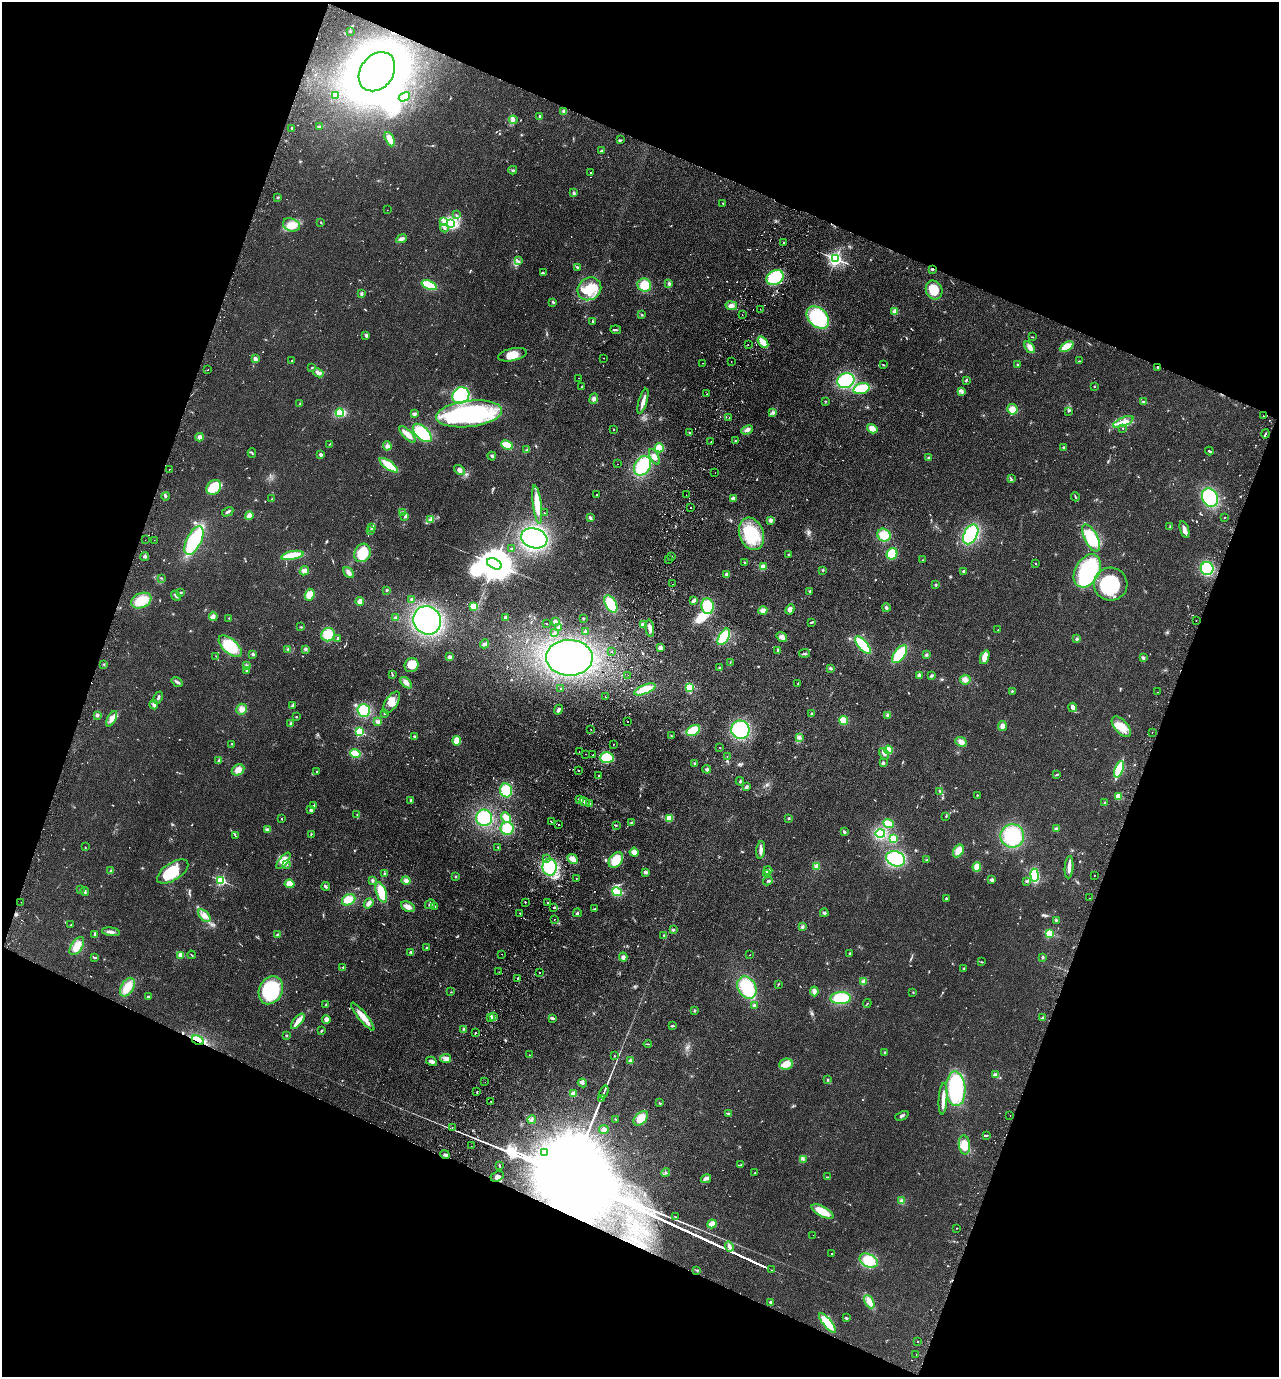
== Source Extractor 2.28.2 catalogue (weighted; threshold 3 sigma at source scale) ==
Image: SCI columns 325-5429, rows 26-5524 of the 5623 x 5549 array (HDU 1 of 3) = the unmasked area's bounding box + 8 px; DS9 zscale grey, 4 x 4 block average (1 PNG px = mean of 4 x 4 image px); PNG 1281 x 1379 px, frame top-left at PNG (2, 2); each listed source drawn as its Kron ellipse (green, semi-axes under 4 px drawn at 4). Shown black and unused: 41% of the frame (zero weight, under 2 of 3 exposures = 3% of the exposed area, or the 3 px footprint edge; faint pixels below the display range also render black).
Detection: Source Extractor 2.28.2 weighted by HDU 2 'WHT'. Background 0.123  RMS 0.011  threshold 0.05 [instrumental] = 3 sigma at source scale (4.5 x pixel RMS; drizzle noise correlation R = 1.50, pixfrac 1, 0.05/0.05 arcsec/px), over >= 5 px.
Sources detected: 924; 5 too faint to see at this stretch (4 x 4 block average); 19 inside a brighter object's white glare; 42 cosmic-ray / hot-pixel residue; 1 long thin detection or spike segment (spike, bleed or trail) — neither listed nor drawn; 16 coinciding with a brighter row at this scale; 43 inside a brighter listed object's ellipse — not listed separately; of the other 798, all 500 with FLUX_AUTO >= 3.24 (the completeness limit of this list) listed and drawn (298 fainter detections not listed), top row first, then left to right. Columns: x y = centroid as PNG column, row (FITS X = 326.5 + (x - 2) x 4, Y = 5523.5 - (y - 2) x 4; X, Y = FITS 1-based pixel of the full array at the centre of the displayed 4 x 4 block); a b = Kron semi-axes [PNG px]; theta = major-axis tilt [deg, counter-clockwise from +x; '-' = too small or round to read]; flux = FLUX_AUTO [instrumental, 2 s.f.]
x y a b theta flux
350 31 2 2 - 6.9
377 72 21 16 53 5200
336 95 3 3 - 11
404 97 6 4 29 22
564 111 3 3 - 14
539 116 3 2 - 6.7
513 120 4 3 - 14
319 126 3 2 - 6.1
292 128 2 2 - 46
390 139 8 4 -65 54
620 140 2 2 - 4.1
601 151 3 2 - 8.5
513 170 4 2 - 7
590 173 2 2 - 3.6
574 193 3 3 - 11
278 197 3 2 - 4.5
723 203 2 2 - 4.7
387 210 2 2 - 4.8
456 215 2 2 - 4.8
444 222 4 2 - 14
321 223 3 2 - 3.3
450 224 4 3 - 380
291 225 9 6 -18 71
444 228 4 3 - 14
401 239 6 3 23 21
784 242 2 2 - 3.9
836 259 2 2 - 2000
519 261 2 2 - 5.6
577 267 3 2 - 7.6
932 269 4 2 - 9.9
543 273 4 3 - 8.6
775 278 9 7 32 320
669 284 3 2 - 14
429 285 8 3 -22 210
644 285 7 6 - 100
589 289 12 11 - 140
934 290 10 8 -66 120
361 294 4 3 - 11
553 302 3 2 - 7.6
731 306 6 4 -9 24
760 309 2 2 - 4.3
895 312 3 3 - 38
642 315 2 2 - 3.6
742 315 2 2 - 5.1
818 317 13 9 -45 490
593 322 3 2 - 6.8
616 330 5 2 - 8.2
366 335 3 2 - 15
1032 337 3 2 - 4.2
763 342 7 4 -53 65
748 345 2 2 - 170
1030 347 7 3 -52 38
1067 347 7 4 29 100
512 355 14 6 12 76
603 358 2 2 - 3.9
255 359 3 3 - 18
292 361 2 2 - 5
731 361 2 2 - 3.2
1079 361 3 2 - 3.6
702 363 2 2 - 14
883 365 3 2 - 4.5
1018 365 2 2 - 4.8
1157 367 2 2 - 13
312 368 2 2 - 3.7
208 370 2 2 - 20
318 373 5 2 - 31
579 378 2 2 - 3.3
966 380 3 2 - 11
846 381 9 7 22 350
1094 386 2 2 - 13
581 387 3 2 - 3.8
861 388 8 5 17 190
962 391 4 2 - 12
707 394 2 2 - 12
461 395 9 7 36 320
594 398 5 3 - 21
643 401 13 3 73 40
825 401 2 2 - 4.3
1144 401 3 2 - 6.1
300 404 2 2 - 16
1012 409 5 5 - 51
1068 411 2 2 - 4.2
773 412 2 2 - 6.4
340 413 4 3 - 200
414 414 3 3 - 9.7
469 414 33 13 7 990
1263 416 2 2 - 6.2
729 417 2 2 - 4.3
1123 422 11 4 22 49
1123 428 2 2 - 3.3
613 429 2 2 - 4.4
872 429 5 3 - 53
747 430 6 3 23 26
689 432 2 2 - 6.5
422 433 11 6 -44 280
407 434 10 4 -44 45
1265 434 4 2 - 8.4
199 437 4 4 - 23
735 441 2 2 - 6.4
711 442 2 2 - 4.7
329 444 2 2 - 3.4
507 445 6 3 -21 110
387 446 4 4 - 18
1064 447 2 2 - 30
659 448 4 4 - 98
527 450 3 2 - 9.8
1209 451 4 2 - 8
252 453 4 2 - 6.4
320 455 2 2 - 74
492 456 4 2 - 9
654 457 8 4 -62 29
929 458 3 3 - 8.5
618 464 2 2 - 5.5
389 465 11 3 -36 150
642 466 10 7 57 290
169 469 2 2 - 6.4
459 470 6 3 -37 25
715 473 2 2 - 12
1011 479 2 2 - 6.4
214 487 8 6 48 100
597 495 2 2 - 13
686 495 2 2 - 5.9
165 496 4 2 - 9.9
1075 497 4 2 - 7
1210 498 9 7 -62 390
272 499 2 2 - 3.6
734 499 2 2 - 140
537 505 19 4 -82 130
690 508 2 2 - 12
228 512 6 2 30 14
402 513 2 2 - 5.7
545 513 2 2 - 6.2
249 516 4 3 - 32
405 517 3 2 - 7.3
1225 517 2 2 - 22
590 518 4 3 - 13
430 520 3 2 - 9.1
770 520 4 3 - 21
372 527 3 2 - 13
1170 527 4 2 - 6.4
1184 529 9 3 -73 25
371 531 3 2 - 10
751 534 17 12 -69 320
971 534 10 6 63 390
884 535 7 6 - 95
534 538 13 10 -16 910
1091 538 15 6 -62 300
145 540 2 2 - 3.6
154 540 2 2 - 4.3
194 541 15 7 64 490
511 549 2 2 - 7
362 553 9 8 - 240
789 554 2 2 - 8
892 554 6 5 - 160
292 555 11 4 10 170
145 556 4 3 - 12
672 556 2 2 - 10
668 559 2 2 - 13
923 560 2 2 - 3.5
744 563 2 2 - 5.7
1035 563 2 2 - 15
494 564 8 5 -27 24000
763 567 2 2 - 280
1207 568 6 6 - 250
823 570 3 2 - 3.8
304 571 5 4 - 29
963 571 2 2 - 27
1087 571 18 12 61 660
349 572 6 3 -49 29
727 574 3 3 - 20
161 578 2 2 - 4.6
673 584 2 2 - 5.2
1111 584 17 16 - 430
936 585 2 2 - 34
387 590 3 2 - 6
181 592 2 2 - 4.7
810 592 3 2 - 7.2
310 595 6 4 71 67
176 596 5 2 - 12
412 599 2 2 - 80
694 600 4 2 - 25
141 601 10 7 24 120
360 602 4 3 - 39
611 604 9 5 -61 200
473 606 4 3 - 75
707 606 8 6 -81 200
886 608 4 3 - 14
790 609 5 3 - 28
763 610 4 3 - 38
213 616 4 4 - 17
506 617 2 2 - 38
229 618 2 2 - 3.9
396 618 4 3 - 12
583 618 2 2 - 5.9
427 620 14 13 - 1100
1196 620 2 2 - 15
555 621 3 2 - 20
812 622 3 2 - 5.9
547 623 2 2 - 3.9
643 624 3 3 - 31
301 627 3 2 - 4.8
559 627 4 2 - 9.3
650 628 8 3 -81 28
998 630 2 2 - 8.4
585 632 3 3 - 9.4
555 633 3 2 - 6.5
328 635 7 6 - 120
724 637 9 5 60 190
782 637 6 4 -36 27
338 638 3 2 - 12
1077 639 3 2 - 7.6
484 644 5 3 - 14
863 645 11 4 -50 260
230 646 14 7 -42 200
660 648 2 2 - 34
288 649 4 3 - 8.8
305 649 3 3 - 9.9
778 650 3 2 - 7
611 652 2 2 - 10
804 653 5 2 - 9.1
253 654 3 3 - 11
900 654 10 5 54 220
926 655 3 3 - 9.6
216 656 2 2 - 3.2
450 657 4 3 - 17
985 657 7 4 69 64
569 658 23 18 -1 1400
1143 658 3 3 - 13
730 663 2 2 - 3.5
104 664 2 2 - 4
411 665 7 6 - 99
246 666 2 2 - 4.8
719 668 3 2 - 7.3
831 668 4 2 - 9
247 670 4 2 - 7.1
392 675 4 2 - 5.1
628 675 2 2 - 6.9
919 675 4 3 - 17
931 676 3 2 - 15
965 680 5 5 - 29
177 682 6 2 -36 15
406 683 7 4 -45 31
798 684 3 2 - 6.6
560 688 2 2 - 3.8
689 688 4 3 - 150
645 689 11 4 22 120
1012 691 2 2 - 4.5
1158 692 2 2 - 3.3
605 697 2 2 - 3.7
158 698 6 2 66 12
392 702 12 6 56 63
154 705 4 3 - 17
293 705 4 2 - 9.1
1073 707 5 4 - 28
242 709 5 5 - 35
364 710 6 6 - 160
558 710 5 3 - 16
385 713 2 2 - 4.8
811 713 2 2 - 5.2
97 715 4 3 - 11
888 715 4 3 - 13
296 717 2 2 - 5
112 719 8 4 62 34
378 721 4 3 - 13
628 721 2 2 - 9.6
844 721 4 4 - 75
291 724 4 2 - 7
1002 726 5 4 - 26
1121 727 12 6 -48 96
591 729 2 2 - 6.1
740 730 9 9 - 370
693 731 7 5 31 150
359 732 2 2 - 650
1152 732 2 2 - 7.2
414 736 3 2 - 5.8
671 736 2 2 - 4
799 738 3 2 - 7
457 741 4 4 - 100
961 742 6 4 -26 35
232 744 2 2 - 3.7
613 744 2 2 - 17
719 747 2 2 - 4.3
888 750 4 4 - 110
579 751 2 2 - 5.9
355 753 5 3 - 95
585 754 2 2 - 3.9
884 754 6 4 -59 24
593 755 2 2 - 4.2
727 757 2 2 - 4.3
607 758 7 5 1 220
219 761 3 2 - 7.6
694 763 3 2 - 4.2
883 763 2 2 - 25
707 769 4 3 - 12
1119 769 8 3 70 250
238 770 6 5 - 42
578 770 2 2 - 9.1
317 771 3 2 - 4.4
1057 774 3 2 - 6.7
599 775 2 2 - 4.7
740 781 4 2 - 5.8
746 787 4 3 - 16
506 790 7 6 - 160
940 791 4 2 - 8.4
977 795 2 2 - 5.8
1118 796 3 3 - 45
580 799 4 2 - 28
411 800 3 2 - 12
584 802 5 3 - 22
1105 803 2 2 - 4.5
589 804 3 2 - 11
314 805 3 2 - 5.2
311 810 4 3 - 8.9
357 815 3 2 - 5.4
946 816 3 2 - 6.1
506 817 6 4 -48 51
484 818 8 8 - 320
669 818 4 3 - 71
789 818 3 2 - 6
281 819 2 2 - 4.3
552 822 2 2 - 11
631 822 2 2 - 4.4
888 823 5 3 - 71
559 825 2 2 - 5.5
616 825 2 2 - 5.6
507 828 6 6 - 160
1056 829 3 3 - 10
267 830 4 3 - 15
844 832 3 2 - 12
311 834 3 2 - 5.9
880 834 5 3 - 160
235 836 2 2 - 3.4
1012 836 12 12 - 260
893 839 4 4 - 58
85 847 2 2 - 3.3
498 847 2 2 - 11
761 850 9 3 83 29
958 851 7 4 59 65
634 852 4 4 - 37
547 858 2 2 - 4.1
573 859 5 3 - 64
896 859 10 7 -24 340
616 860 8 6 53 120
927 860 3 2 - 5.6
283 861 10 4 50 40
287 864 2 2 - 3.8
816 866 4 3 - 19
550 867 8 7 - 280
977 867 5 3 - 81
1069 867 11 3 85 39
768 870 4 4 - 14
111 871 4 3 - 13
173 871 18 8 33 260
645 872 3 3 - 14
385 874 2 2 - 4.6
767 874 3 2 - 21
1035 875 6 4 -82 350
1094 875 2 2 - 13
455 876 2 2 - 4.1
576 878 2 2 - 4.7
221 880 2 2 - 860
372 880 3 3 - 9.1
992 880 2 2 - 84
406 881 4 4 - 22
768 881 5 2 - 11
1027 882 3 2 - 5.4
290 884 5 4 - 110
326 886 4 2 - 9.8
80 889 2 2 - 3.6
85 892 4 2 - 9.3
381 892 10 5 -70 160
617 892 5 4 - 110
946 898 3 2 - 7.6
1089 898 2 2 - 4.2
349 900 7 5 28 94
21 902 2 2 - 4.1
525 902 2 2 - 3.6
369 903 5 3 - 24
548 903 2 2 - 7
430 904 5 3 - 12
435 906 2 2 - 4.3
408 907 7 4 -25 35
554 908 3 2 - 6.7
595 909 3 2 - 5.1
520 913 2 2 - 4.3
577 913 4 3 - 9.3
824 913 4 2 - 10
204 916 7 4 -46 38
555 919 2 2 - 18
1056 920 3 3 - 7.1
71 925 3 2 - 3.6
802 927 2 2 - 6.5
673 930 4 3 - 9.1
111 932 9 3 -8 20
1050 933 2 2 - 560
95 934 4 2 - 12
278 935 3 3 - 8.1
664 935 2 2 - 3.4
77 946 10 5 56 78
427 948 4 2 - 8.5
411 952 3 2 - 6.5
850 953 4 2 - 8.7
502 954 2 2 - 8
181 955 2 2 - 210
191 955 4 2 - 4.7
750 955 2 2 - 3.5
623 957 4 4 - 19
1042 957 3 2 - 7
95 958 2 2 - 6.9
982 962 3 2 - 5
343 967 4 2 - 6.1
964 968 2 2 - 3.9
499 972 2 2 - 3.4
539 972 2 2 - 26
517 978 2 2 - 35
863 981 3 3 - 13
778 984 3 2 - 4.5
127 987 10 6 60 89
747 987 12 9 -61 250
271 990 14 11 63 520
814 991 5 3 - 32
451 992 3 2 - 3.6
913 992 2 2 - 4.5
148 997 3 2 - 12
841 998 10 6 2 240
867 1003 4 2 - 4.9
326 1005 2 2 - 4.2
754 1005 3 2 - 5.9
694 1011 3 2 - 4.8
363 1017 17 4 -51 70
491 1017 3 2 - 3.3
494 1017 3 3 - 14
552 1018 4 2 - 13
1043 1018 2 2 - 88
326 1019 4 4 - 22
298 1021 9 3 51 66
672 1026 4 2 - 6.6
463 1029 3 2 - 5.9
321 1031 4 2 - 5.6
476 1032 2 2 - 5
286 1035 2 2 - 5.1
198 1040 6 3 -29 34
648 1044 4 2 - 5.7
885 1052 3 3 - 6.4
529 1055 2 2 - 3.3
614 1056 3 2 - 3.3
446 1058 5 4 - 22
431 1061 6 4 -29 20
630 1061 3 2 - 15
786 1064 7 5 7 68
996 1074 4 3 - 13
828 1080 3 2 - 6.6
485 1082 2 2 - 3.7
582 1083 4 2 - 14
956 1089 17 9 -86 440
477 1092 3 2 - 5.1
604 1092 6 2 68 12
573 1094 2 2 - 170
601 1099 3 2 - 4.7
943 1099 16 3 86 56
491 1101 2 2 - 5.1
659 1103 4 2 - 5.7
728 1113 2 2 - 5.1
902 1116 7 2 23 12
1010 1116 2 2 - 4
641 1118 9 5 45 75
616 1119 3 2 - 4
532 1120 4 3 - 13
452 1127 2 2 - 6.8
604 1130 5 4 - 21
986 1135 4 2 - 6.3
964 1145 9 5 -85 99
471 1146 2 2 - 6.3
545 1152 2 2 - 8.6
445 1155 5 3 - 15
803 1160 2 2 - 3.5
499 1165 3 2 - 6.1
741 1165 3 2 - 4.1
666 1173 4 2 - 8.8
755 1173 2 2 - 4.3
497 1176 7 5 27 23
827 1177 2 2 - 4
706 1179 5 3 - 18
901 1201 4 3 - 11
822 1212 12 5 -29 120
676 1217 4 2 - 4.9
712 1224 5 3 - 97
957 1228 2 2 - 26
813 1235 2 2 - 5.1
729 1246 5 3 - 27
832 1254 2 2 - 8.6
869 1261 9 6 -26 150
697 1270 2 2 - 4.1
772 1270 2 2 - 52
770 1302 2 2 - 43
869 1302 7 4 -62 52
846 1318 4 2 - 7.8
827 1323 12 4 -50 170
917 1342 2 2 - 4.8
916 1355 2 2 - 5.3
Overlapping masked pixels (flux is a lower limit): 4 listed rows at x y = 932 269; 1157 367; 198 1040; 445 1155
Diffuse or blended objects may show on this block-average render without a row.